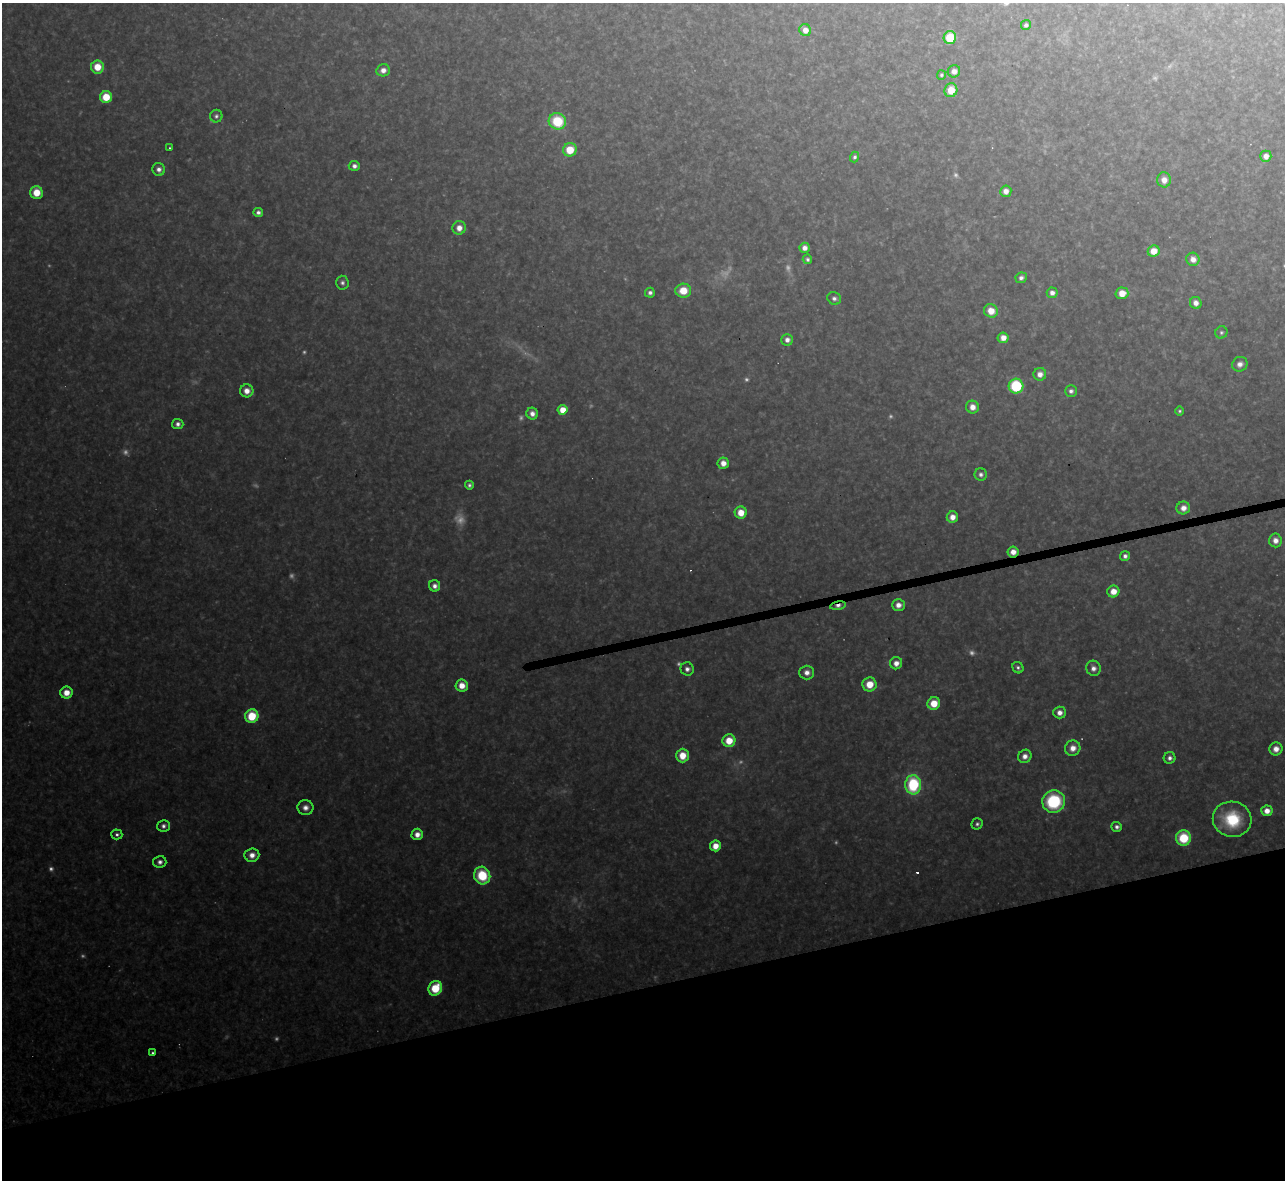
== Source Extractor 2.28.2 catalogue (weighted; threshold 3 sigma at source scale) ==
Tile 14 of 4 x 4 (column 2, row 4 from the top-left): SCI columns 1284-2566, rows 142-1319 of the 5133 x 5115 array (HDU 1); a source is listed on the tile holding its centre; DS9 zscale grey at full resolution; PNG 1287 x 1182 px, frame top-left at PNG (2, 3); each listed source drawn as its Kron ellipse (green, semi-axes under 4 px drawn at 4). Shown black and unused: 17% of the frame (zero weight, under 3 of 4 exposures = <1% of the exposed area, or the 3 px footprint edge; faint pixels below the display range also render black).
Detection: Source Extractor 2.28.2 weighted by HDU 2 'WHT'; one run over the whole footprint, this tile lists its part. Background 0.319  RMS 0.019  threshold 0.0867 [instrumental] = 3 sigma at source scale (4.5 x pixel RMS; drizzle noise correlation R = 1.50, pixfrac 1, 0.05/0.05 arcsec/px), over >= 5 px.
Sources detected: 121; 24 too faint to see at this stretch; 2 cosmic-ray / hot-pixel residue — neither listed nor drawn; the other 95 listed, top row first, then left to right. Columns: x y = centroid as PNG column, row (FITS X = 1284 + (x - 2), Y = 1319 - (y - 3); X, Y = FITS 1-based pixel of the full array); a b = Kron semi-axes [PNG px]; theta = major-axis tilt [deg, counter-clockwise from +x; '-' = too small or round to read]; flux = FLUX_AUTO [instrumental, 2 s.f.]
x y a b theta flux
1026 25 5 5 - 5.9
805 30 6 5 - 21
950 38 6 6 - 75
97 67 6 6 - 43
383 70 7 6 - 16
954 71 6 6 - 15
941 75 5 4 - 4.1
951 90 7 6 - 40
106 97 6 6 - 52
216 116 6 6 - 5.8
557 121 9 8 - 100
169 148 3 2 - 2
570 150 7 6 - 52
1266 156 5 5 - 16
855 157 5 4 - 5.2
354 166 5 5 - 9.4
159 169 6 6 - 11
1164 180 7 6 - 16
1006 191 6 5 - 15
36 192 6 6 - 43
258 212 5 4 - 7.8
459 228 7 6 - 19
804 248 5 5 - 13
1154 251 6 5 - 35
807 259 5 4 - 5.4
1193 259 7 6 - 17
1021 278 6 5 - 8.6
342 283 7 6 - 6.8
683 291 8 7 - 44
650 293 5 5 - 7.4
1052 293 5 5 - 11
1122 293 6 5 - 33
834 298 7 6 - 7.1
1196 303 6 5 - 15
991 311 7 6 - 32
1221 332 6 6 - 4.9
1003 338 5 5 - 19
787 340 6 6 - 12
1240 364 8 7 - 12
1040 374 6 6 - 16
1016 386 7 7 - 170
247 391 7 6 - 20
1071 391 6 5 - 7.7
972 407 6 6 - 20
562 410 5 5 - 38
1180 411 4 4 - 3.9
532 414 6 5 - 13
178 424 6 5 - 8.4
723 463 6 5 - 19
981 474 6 6 - 7.9
469 485 4 4 - 5.5
1183 508 7 6 - 19
741 513 6 6 - 35
952 517 6 5 - 20
1275 540 7 6 - 17
1013 552 5 5 - 20
1125 556 5 5 - 8.4
435 586 6 5 - 12
1113 591 6 6 - 27
898 605 6 6 - 16
838 606 8 4 11 9.8
896 663 6 6 - 17
1018 668 6 5 - 6.1
1093 668 8 7 - 13
687 669 7 6 - 9.7
807 672 7 7 - 15
870 684 7 7 - 42
462 686 6 6 - 27
66 693 6 6 - 28
934 703 6 6 - 46
1060 713 6 6 - 15
252 716 7 6 - 75
729 741 6 6 - 46
1073 748 8 7 - 22
1276 749 6 6 - 19
682 756 7 6 - 38
1025 756 7 6 - 14
1170 758 6 6 - 8.5
913 785 9 8 - 170
1054 801 11 11 - 170
305 808 8 7 - 14
1267 811 5 5 - 20
1232 819 19 17 -13 110
977 824 6 5 - 5.4
163 826 6 5 - 8.4
1117 827 5 5 - 7.3
117 834 5 5 - 5.9
417 834 6 5 - 17
1183 838 7 7 - 86
715 846 5 5 - 27
252 855 7 7 - 19
160 862 6 6 - 9.3
482 876 9 8 - 94
435 988 7 6 - 76
153 1053 4 4 - 4.3
Overlapping masked pixels (flux is a lower limit): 2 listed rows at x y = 1013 552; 838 606